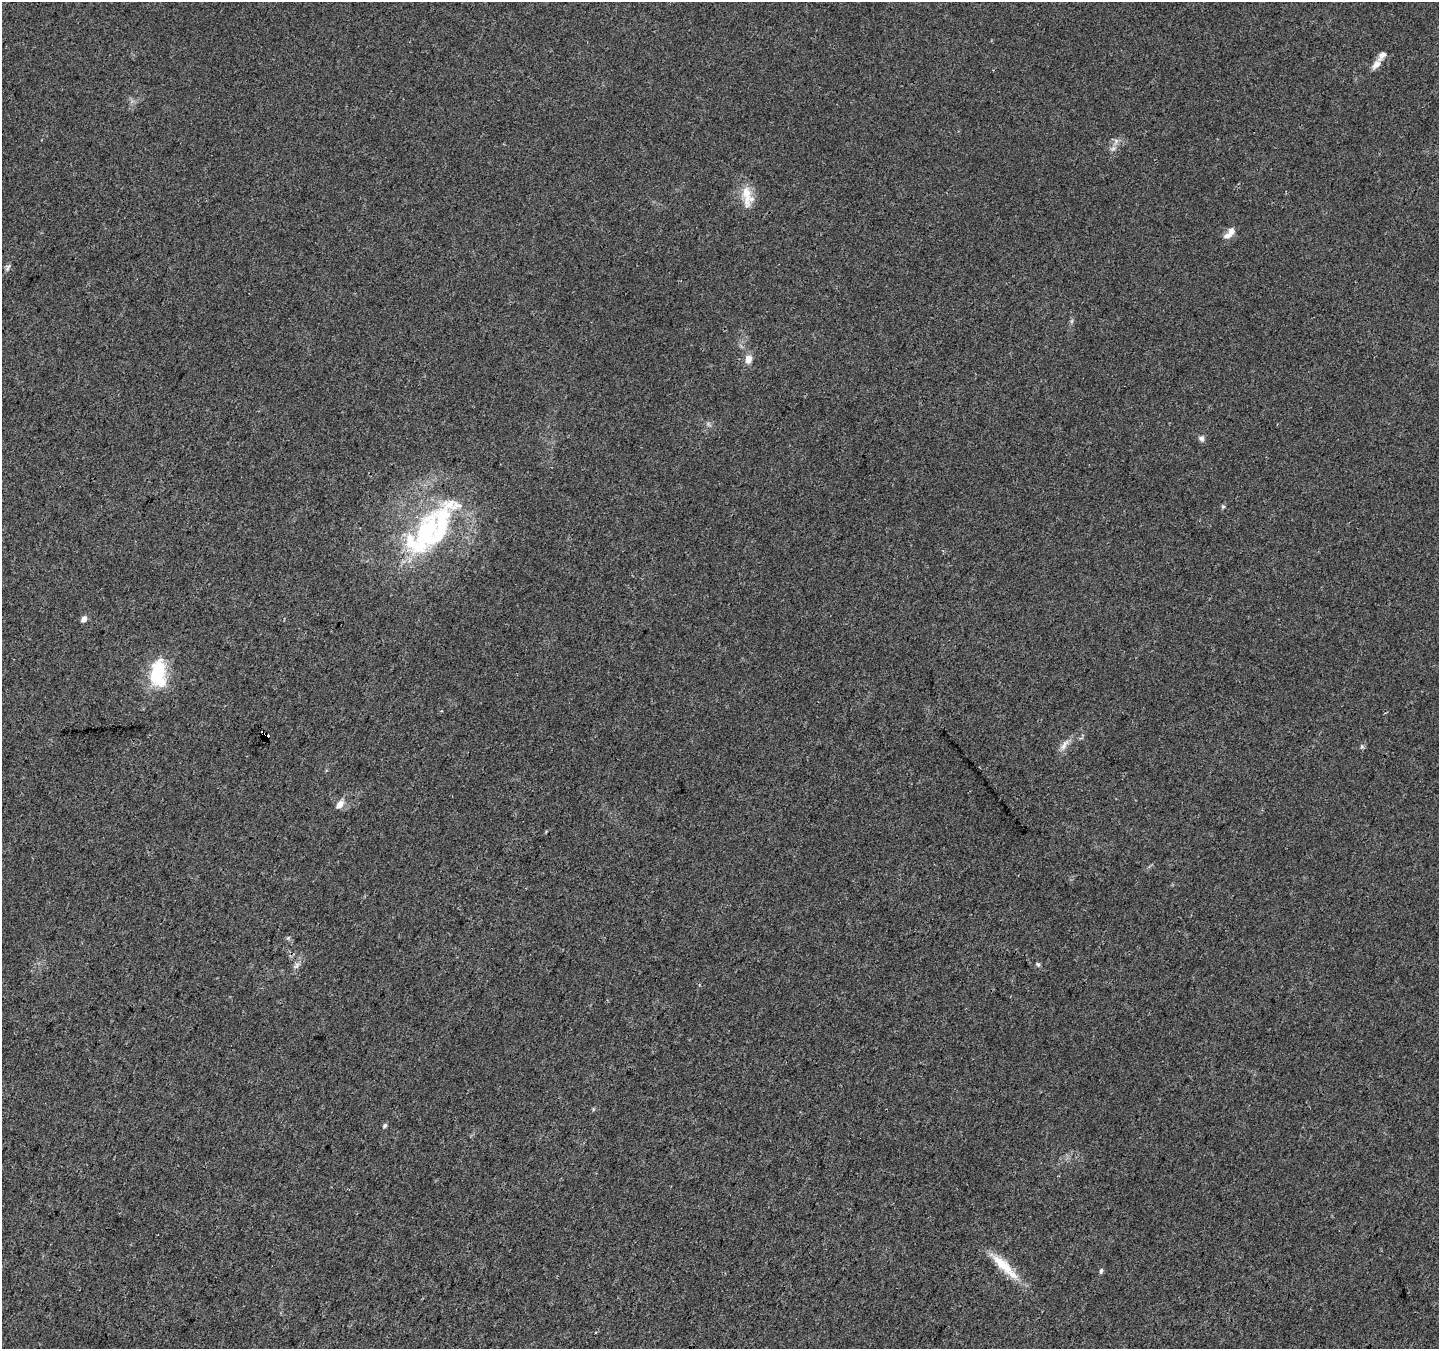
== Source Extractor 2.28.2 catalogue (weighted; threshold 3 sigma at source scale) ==
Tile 7 of 4 x 4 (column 3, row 2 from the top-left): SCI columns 2882-4318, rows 2961-4307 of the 5754 x 5853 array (HDU 1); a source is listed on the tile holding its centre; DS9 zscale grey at full resolution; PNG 1441 x 1351 px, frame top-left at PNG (2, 2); no overlay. Shown black and unused: <1% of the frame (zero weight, under 3 of 4 exposures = <1% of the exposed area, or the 3 px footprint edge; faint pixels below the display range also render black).
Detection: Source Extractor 2.28.2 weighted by HDU 2 'WHT'; one run over the whole footprint, this tile lists its part. Background 0.0217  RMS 0.0038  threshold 0.0172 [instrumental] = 3 sigma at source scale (4.5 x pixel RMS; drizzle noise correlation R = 1.50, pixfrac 1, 0.0396/0.0396 arcsec/px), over >= 5 px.
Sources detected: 26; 4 inside a brighter listed object's ellipse — not listed separately; the other 22 listed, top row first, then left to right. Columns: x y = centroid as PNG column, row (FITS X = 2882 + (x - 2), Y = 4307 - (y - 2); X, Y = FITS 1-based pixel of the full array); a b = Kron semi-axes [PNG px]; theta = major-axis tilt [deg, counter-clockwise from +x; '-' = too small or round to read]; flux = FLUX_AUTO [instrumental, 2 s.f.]
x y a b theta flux
1376 65 14 8 49 2.6
1116 141 9 6 61 1.6
746 192 29 12 -86 7
1231 231 10 9 - 2.2
8 267 10 5 64 0.98
1072 321 6 4 71 0.64
748 359 8 6 80 3.9
1201 438 8 7 - 1.2
1223 507 6 4 0 0.5
440 528 91 26 70 44
84 619 6 5 - 2.2
158 673 34 18 89 19
265 736 7 4 -55 120
1064 745 19 7 58 2.6
1362 746 6 4 90 0.62
340 804 12 8 53 2.7
288 938 6 4 44 0.55
1038 964 6 5 - 0.71
297 965 10 5 68 1.5
385 1126 6 5 - 0.75
1004 1266 48 11 -44 11
1101 1271 7 4 80 0.71
Overlapping masked pixels (flux is a lower limit): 1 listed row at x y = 265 736